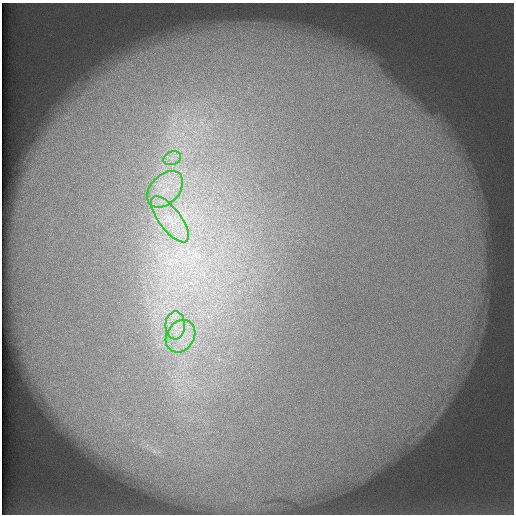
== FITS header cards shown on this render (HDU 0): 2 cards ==
NAXIS1  =                  512 /
NAXIS2  =                  512 /

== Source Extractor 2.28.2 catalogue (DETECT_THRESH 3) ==
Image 512 x 512 px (HDU 0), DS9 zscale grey, 1 PNG px = 1 image px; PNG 516 x 516 px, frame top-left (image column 1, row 512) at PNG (2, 3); each listed source drawn as its Kron ellipse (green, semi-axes under 4 px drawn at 4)
Background 114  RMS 5.5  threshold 16.4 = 3 sigma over >= 5 px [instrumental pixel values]
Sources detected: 5; all 5 listed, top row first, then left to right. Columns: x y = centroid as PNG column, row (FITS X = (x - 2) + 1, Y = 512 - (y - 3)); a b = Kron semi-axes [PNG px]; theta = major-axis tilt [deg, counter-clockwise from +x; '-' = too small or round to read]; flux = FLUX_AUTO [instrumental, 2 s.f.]
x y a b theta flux
172 158 9 6 21 2300
165 189 21 14 47 11000
170 219 27 11 -53 10000
175 325 14 10 89 5300
181 336 17 13 58 8900